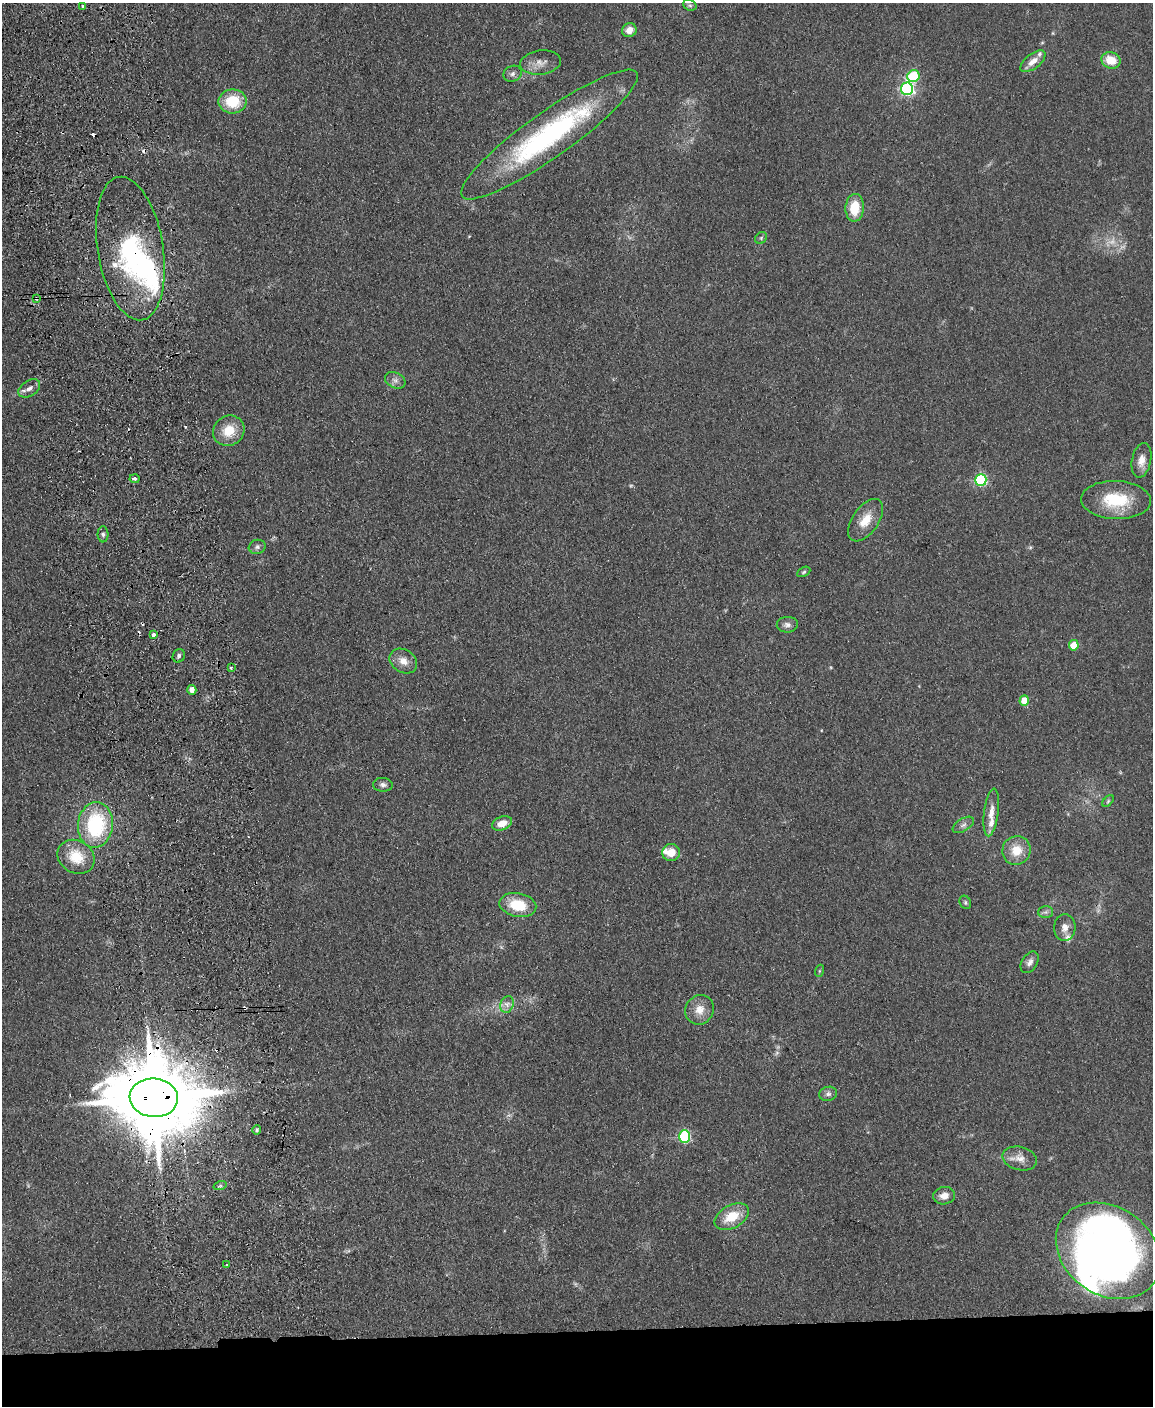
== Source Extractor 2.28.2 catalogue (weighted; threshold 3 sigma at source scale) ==
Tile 11 of 4 x 3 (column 3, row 3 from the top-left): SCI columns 2359-3509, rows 247-1650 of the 4717 x 4598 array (HDU 1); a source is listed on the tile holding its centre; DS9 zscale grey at full resolution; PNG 1155 x 1408 px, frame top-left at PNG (2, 3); each listed source drawn as its Kron ellipse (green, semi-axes under 4 px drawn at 4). Shown black and unused: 5% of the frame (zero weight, under 2 of 3 exposures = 3% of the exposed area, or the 3 px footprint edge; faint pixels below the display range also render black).
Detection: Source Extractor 2.28.2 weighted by HDU 2 'WHT'; one run over the whole footprint, this tile lists its part. Background 0.0922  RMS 0.0091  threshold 0.0411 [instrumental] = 3 sigma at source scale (4.5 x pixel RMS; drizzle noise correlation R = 1.50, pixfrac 1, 0.05/0.05 arcsec/px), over >= 5 px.
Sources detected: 81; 2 too faint to see at this stretch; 4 inside a brighter object's white glare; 8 cosmic-ray / hot-pixel residue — neither listed nor drawn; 6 inside a brighter listed object's ellipse — not listed separately; the other 61 listed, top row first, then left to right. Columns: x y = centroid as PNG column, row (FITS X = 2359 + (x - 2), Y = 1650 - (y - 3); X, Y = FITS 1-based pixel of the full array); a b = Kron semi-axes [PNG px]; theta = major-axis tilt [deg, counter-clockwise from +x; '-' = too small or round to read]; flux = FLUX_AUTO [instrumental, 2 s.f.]
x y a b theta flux
690 5 7 5 -21 1.7
83 7 4 2 - 1.4
629 30 7 7 - 7.5
1111 60 10 8 -21 17
1033 61 15 7 38 8.5
540 62 20 12 8 9.3
512 74 9 7 27 3.3
913 76 6 6 - 58
907 89 6 6 - 150
233 101 14 12 1 31
549 134 107 23 35 170
855 208 14 9 87 22
761 238 6 5 - 1.6
130 249 72 33 -81 120
36 298 4 4 - 2.7
395 380 11 7 -28 4
29 388 12 7 32 4.8
229 431 16 14 31 18
1141 460 17 9 79 9.2
135 479 5 4 - 2.1
981 480 6 5 - 110
1116 500 35 19 -2 42
866 520 24 13 55 16
103 534 8 5 -89 2
257 547 8 7 - 2.9
804 572 7 4 28 1.5
787 625 10 8 3 3.8
153 635 4 3 - 4
1074 645 5 5 - 17
179 656 7 6 - 2.3
403 661 15 11 -32 8.9
231 668 3 3 - 1.5
192 690 5 4 - 5.8
1024 701 5 4 - 15
383 785 10 7 -3 3.2
1108 801 7 4 46 1.4
991 812 24 7 83 10
502 823 10 6 20 9.4
95 825 23 17 84 75
963 825 12 6 31 3.5
1016 850 14 14 - 16
671 853 9 8 - 13
76 857 19 16 -31 24
965 902 7 5 -61 1.7
518 905 18 11 -11 28
1046 912 7 6 - 2.5
1065 928 13 10 86 7
1030 962 12 7 57 4.1
819 971 6 4 71 1.1
507 1004 9 6 70 4.1
700 1010 15 14 - 11
828 1094 9 7 16 3.2
154 1098 24 19 -5 14000
257 1130 4 4 - 1.3
685 1136 6 5 - 100
1020 1158 17 11 -14 8.9
220 1186 7 4 18 1.6
944 1196 11 8 9 7.6
732 1217 18 11 29 21
1108 1251 56 44 -35 610
227 1265 3 2 - 2.2
Overlapping masked pixels (flux is a lower limit): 3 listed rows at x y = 130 249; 36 298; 154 1098
Isophote crosses this tile's border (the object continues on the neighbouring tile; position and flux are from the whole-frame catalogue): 1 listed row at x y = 1108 1251